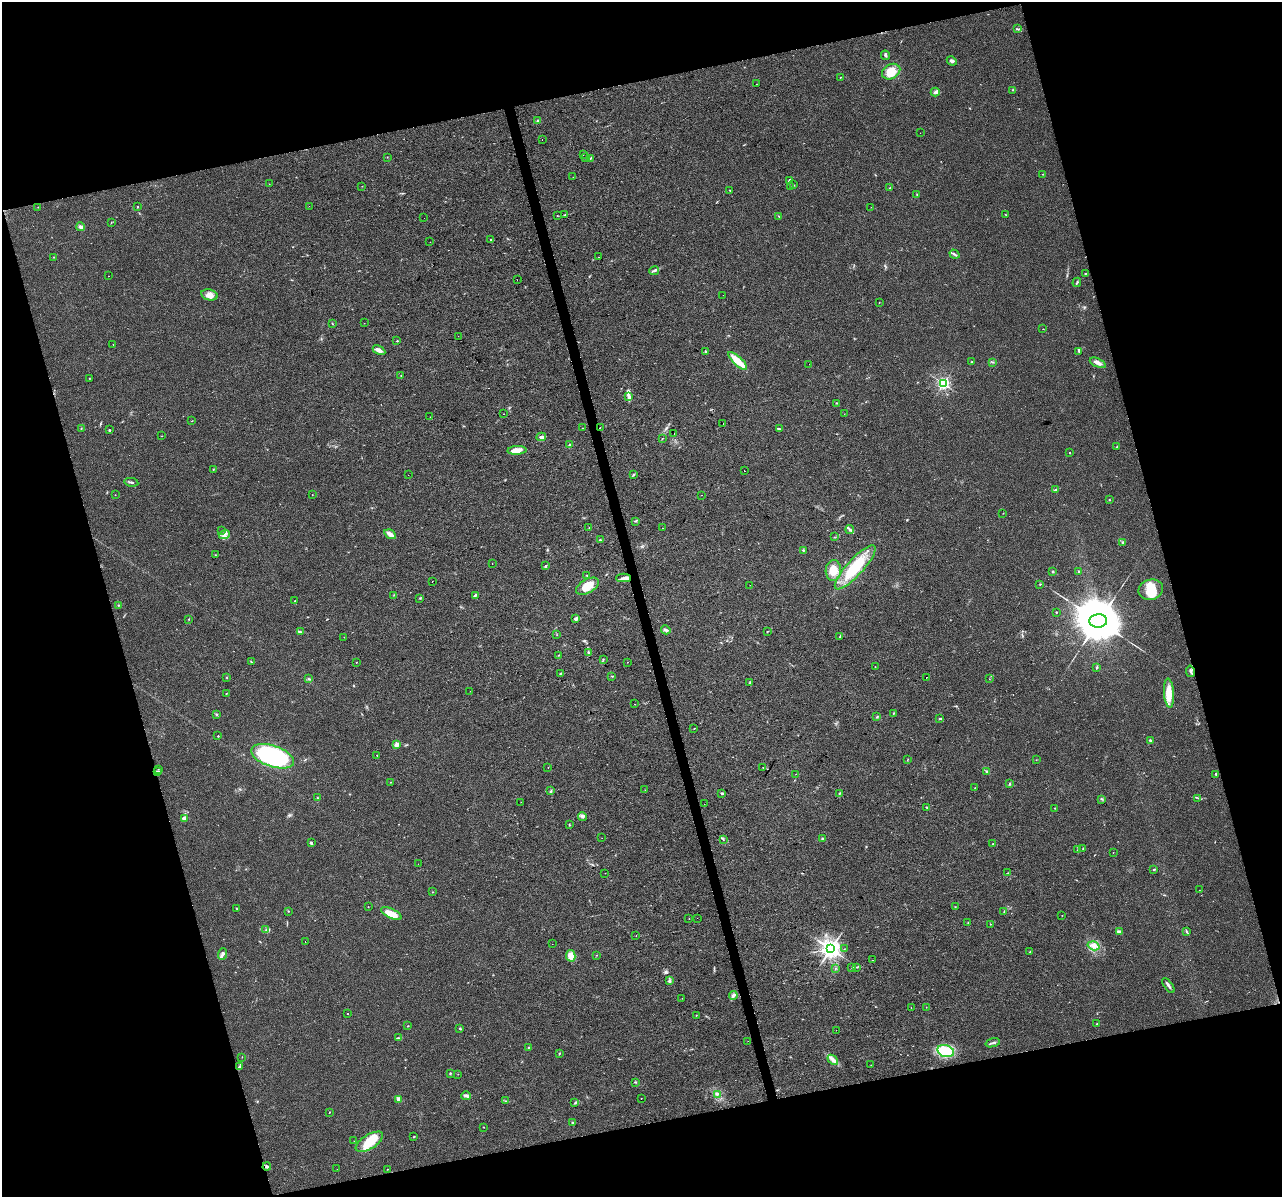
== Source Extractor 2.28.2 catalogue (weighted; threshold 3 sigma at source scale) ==
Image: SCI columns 1-5117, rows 92-4868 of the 5117 x 4912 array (HDU 1 of 3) = the unmasked area's bounding box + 8 px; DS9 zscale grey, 4 x 4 block average (1 PNG px = mean of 4 x 4 image px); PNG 1284 x 1199 px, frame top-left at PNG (2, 2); each listed source drawn as its Kron ellipse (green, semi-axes under 4 px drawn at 4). Shown black and unused: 32% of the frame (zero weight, under 2 of 3 exposures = <1% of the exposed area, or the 3 px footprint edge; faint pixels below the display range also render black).
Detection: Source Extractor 2.28.2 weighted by HDU 2 'WHT'. Background 0.0308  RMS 0.0062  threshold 0.028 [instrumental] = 3 sigma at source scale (4.5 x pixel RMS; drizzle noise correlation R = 1.50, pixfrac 1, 0.0396/0.0396 arcsec/px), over >= 5 px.
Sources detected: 299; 10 cosmic-ray / hot-pixel residue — neither listed nor drawn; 4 coinciding with a brighter row at this scale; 10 inside a brighter listed object's ellipse — not listed separately; the other 275 listed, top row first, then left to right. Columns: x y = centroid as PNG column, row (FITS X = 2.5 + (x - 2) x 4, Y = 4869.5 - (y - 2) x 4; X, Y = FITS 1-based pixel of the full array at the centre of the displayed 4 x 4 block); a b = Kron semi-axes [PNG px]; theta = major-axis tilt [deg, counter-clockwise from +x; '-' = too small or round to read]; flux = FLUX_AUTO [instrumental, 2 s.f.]
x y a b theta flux
1017 29 3 2 - 2.9
885 55 5 2 - 5.3
952 61 5 3 - 8.2
891 72 10 7 29 73
841 77 2 2 - 1.9
756 84 2 2 - 0.65
1012 90 2 2 - 1.3
935 92 4 3 - 10
537 121 3 2 - 2.5
920 133 2 2 - 0.61
542 139 2 2 - 1.2
583 155 2 2 - 1.7
387 157 2 2 - 0.7
585 158 2 2 - 4.5
590 158 4 2 - 3
1043 174 2 2 - 2
573 177 2 2 - 1.1
789 181 4 2 - 5.1
269 184 2 2 - 0.83
793 185 2 2 - 1.8
362 186 2 2 - 0.93
790 187 2 2 - 1.8
890 188 3 2 - 3
730 190 2 2 - 2.3
917 194 2 2 - 1.7
138 206 3 2 - 1.6
309 206 2 2 - 0.56
38 207 2 2 - 0.93
871 207 2 2 - 0.95
557 215 2 2 - 1.4
565 215 4 2 - 3.4
1005 215 2 2 - 1.5
779 216 3 2 - 2.4
424 218 2 2 - 0.65
111 222 2 2 - 1.7
81 227 4 3 - 10
490 239 2 2 - 18
430 242 2 2 - 0.62
954 254 5 2 - 5.4
54 257 2 2 - 1.6
598 257 2 2 - 0.58
654 271 5 2 - 5.7
1085 274 2 2 - 2.3
108 276 2 2 - 1.7
517 280 2 2 - 0.98
1077 282 5 2 - 5.2
209 295 8 5 -11 20
723 295 2 2 - 0.92
879 302 2 2 - 0.99
332 323 2 2 - 1.5
364 323 2 2 - 0.8
1043 329 2 2 - 0.94
458 336 2 2 - 4.7
397 341 2 2 - 5.7
113 345 2 2 - 0.67
379 350 7 3 -28 18
706 351 3 2 - 2.3
1079 352 3 2 - 3
738 361 12 3 -42 81
972 362 2 2 - 1.9
992 362 2 2 - 1.9
1098 363 8 2 -23 21
809 364 2 2 - 3.2
401 376 2 2 - 1.4
89 378 2 2 - 1.2
943 383 2 2 - 740
629 396 4 3 - 8
837 403 3 2 - 3.2
504 414 2 2 - 2.9
844 414 2 2 - 0.48
430 417 2 2 - 1.1
192 421 2 2 - 1.4
723 423 2 2 - 9.6
81 428 2 2 - 1.1
583 428 2 2 - 2
600 428 2 2 - 9.8
779 428 3 2 - 2.2
109 430 2 2 - 9.8
674 434 2 2 - 1.1
162 436 2 2 - 1.5
541 437 5 3 - 7.7
662 438 2 2 - 1.5
570 445 2 2 - 10
1117 447 3 2 - 1.9
517 450 9 4 3 20
1070 453 2 2 - 3.2
213 469 2 2 - 1.5
744 471 2 2 - 4.4
408 475 2 2 - 0.45
633 475 3 2 - 4.2
131 482 7 2 -12 7.1
1056 490 4 2 - 4.7
115 495 2 2 - 0.82
312 495 2 2 - 1.1
702 495 2 2 - 1.5
1109 500 2 2 - 1.5
1003 513 2 2 - 0.91
635 521 2 2 - 2.5
589 528 2 2 - 1.3
662 528 2 2 - 0.91
850 529 4 2 - 6.6
222 531 2 2 - 1.2
224 534 6 3 19 11
390 534 6 2 -32 27
834 537 2 2 - 1.1
600 540 2 2 - 2.4
1123 542 2 2 - 4.5
803 550 3 2 - 2.9
216 555 2 2 - 1.1
492 563 2 2 - 1.6
546 566 3 2 - 2.4
855 567 29 8 48 160
833 570 10 7 88 55
1053 571 2 2 - 14
1079 571 2 2 - 2.2
587 575 2 2 - 3.2
624 578 7 4 2 15
432 582 2 2 - 2.9
1040 584 2 2 - 1.8
750 585 2 2 - 0.68
587 586 13 7 30 60
1151 590 12 10 15 69
393 595 2 2 - 1
475 595 3 2 - 5.3
420 598 2 2 - 1.2
295 601 2 2 - 1.2
118 605 2 2 - 2.7
1056 612 2 2 - 1.4
189 619 2 2 - 1.4
576 619 2 2 - 46
1098 621 9 6 4 27000
666 630 5 3 - 10
767 631 2 2 - 2.1
300 632 2 2 - 3.3
557 635 2 2 - 0.93
344 637 2 2 - 0.46
839 637 2 2 - 2
588 652 3 2 - 3.3
559 655 2 2 - 1.9
603 659 3 2 - 2.7
251 662 3 2 - 1.1
627 662 2 2 - 1.8
356 663 2 2 - 1.1
875 666 2 2 - 1
1097 668 2 2 - 2.9
1190 671 6 2 -79 7.3
561 673 2 2 - 3
612 676 2 2 - 1.9
226 677 2 2 - 1.1
926 677 2 2 - 9.2
308 679 3 2 - 2.1
989 679 2 2 - 0.9
750 683 2 2 - 1.7
470 691 2 2 - 0.67
226 693 2 2 - 1.3
1169 693 15 5 -86 55
635 704 2 2 - 3.1
893 713 2 2 - 2.5
216 715 2 2 - 2.5
877 717 2 2 - 2.9
940 719 4 2 - 4
694 728 2 2 - 1.2
218 736 2 2 - 2.6
1150 741 4 2 - 5.7
397 745 2 2 - 27
377 755 2 2 - 1.1
273 756 22 10 -18 350
908 759 2 2 - 1.3
1036 760 2 2 - 0.91
548 767 2 2 - 0.81
763 767 2 2 - 1.6
158 769 2 2 - 1.2
158 771 4 2 - 3.3
986 771 3 2 - 3.2
796 774 2 2 - 18
1216 774 2 2 - 2.8
391 782 2 2 - 1.4
1009 784 3 2 - 3.2
975 788 2 2 - 1.3
645 790 2 2 - 0.75
551 791 3 2 - 3.6
722 793 3 2 - 3.8
840 793 2 2 - 1.4
317 798 2 2 - 1.7
1198 798 2 2 - 1.3
1101 799 2 2 - 2
521 802 2 2 - 0.94
704 804 2 2 - 0.49
927 808 3 2 - 3
1055 808 2 2 - 1.8
582 817 5 3 - 7
184 818 2 2 - 56
569 825 2 2 - 1.8
602 838 2 2 - 0.5
723 839 2 2 - 1.3
822 839 3 2 - 3.9
311 843 3 2 - 5.9
993 844 2 2 - 1.6
1078 849 3 2 - 2.8
1083 849 3 2 - 2.6
1113 852 2 2 - 0.98
418 864 2 2 - 1.9
1154 869 2 2 - 3
605 873 2 2 - 0.76
1008 873 2 2 - 1.1
1199 890 2 2 - 0.74
433 892 2 2 - 1.4
368 907 2 2 - 1.6
955 907 2 2 - 1.2
236 908 2 2 - 1.2
289 911 2 2 - 1.6
1004 912 2 2 - 1.3
391 913 11 4 -25 50
1062 915 2 2 - 0.86
689 918 2 2 - 0.65
697 918 2 2 - 0.39
968 923 2 2 - 1.4
990 924 2 2 - 1
266 930 2 2 - 1.7
1119 932 4 2 - 13
1186 932 3 2 - 2.3
636 935 2 2 - 2.9
305 942 2 2 - 2.6
552 944 2 2 - 1.9
1094 946 6 3 -17 16
831 949 3 3 - 2300
844 949 2 2 - 1
1030 952 2 2 - 2.2
222 954 6 3 68 9.5
596 955 2 2 - 0.95
571 956 6 4 -78 30
873 960 2 2 - 3.7
852 967 3 2 - 3.1
857 967 3 2 - 2.4
835 968 2 2 - 1.3
669 981 2 2 - 22
1168 986 8 2 -54 9.6
733 996 4 3 - 8.2
682 998 2 2 - 1.2
926 1007 2 2 - 1.2
911 1008 2 2 - 2.6
348 1013 2 2 - 1.8
696 1015 2 2 - 1.1
1097 1024 2 2 - 2.8
408 1026 2 2 - 1.7
460 1028 3 2 - 3.1
836 1030 2 2 - 0.54
399 1038 4 2 - 3
748 1041 2 2 - 2.6
993 1043 7 2 17 8.7
529 1047 2 2 - 2.3
946 1051 9 5 -15 86
559 1053 3 2 - 2.8
242 1057 2 2 - 0.97
833 1060 6 3 -40 13
871 1065 2 2 - 0.79
239 1067 3 2 - 5
450 1073 2 2 - 2.6
458 1074 2 2 - 0.97
635 1082 2 2 - 1.6
717 1094 3 2 - 3.5
466 1096 5 2 - 11
641 1098 2 2 - 1.7
399 1099 3 3 - 21
506 1101 3 2 - 2.7
575 1103 3 2 - 2.8
329 1112 2 2 - 1.3
573 1123 3 2 - 3
483 1127 2 2 - 1.4
414 1137 2 2 - 2.7
354 1141 2 2 - 1.1
369 1142 15 7 32 97
267 1166 4 2 - 6.9
337 1169 2 2 - 3.1
388 1169 2 2 - 2
Overlapping masked pixels (flux is a lower limit): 1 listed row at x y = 600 428
Diffuse or blended objects may show on this block-average render without a row.